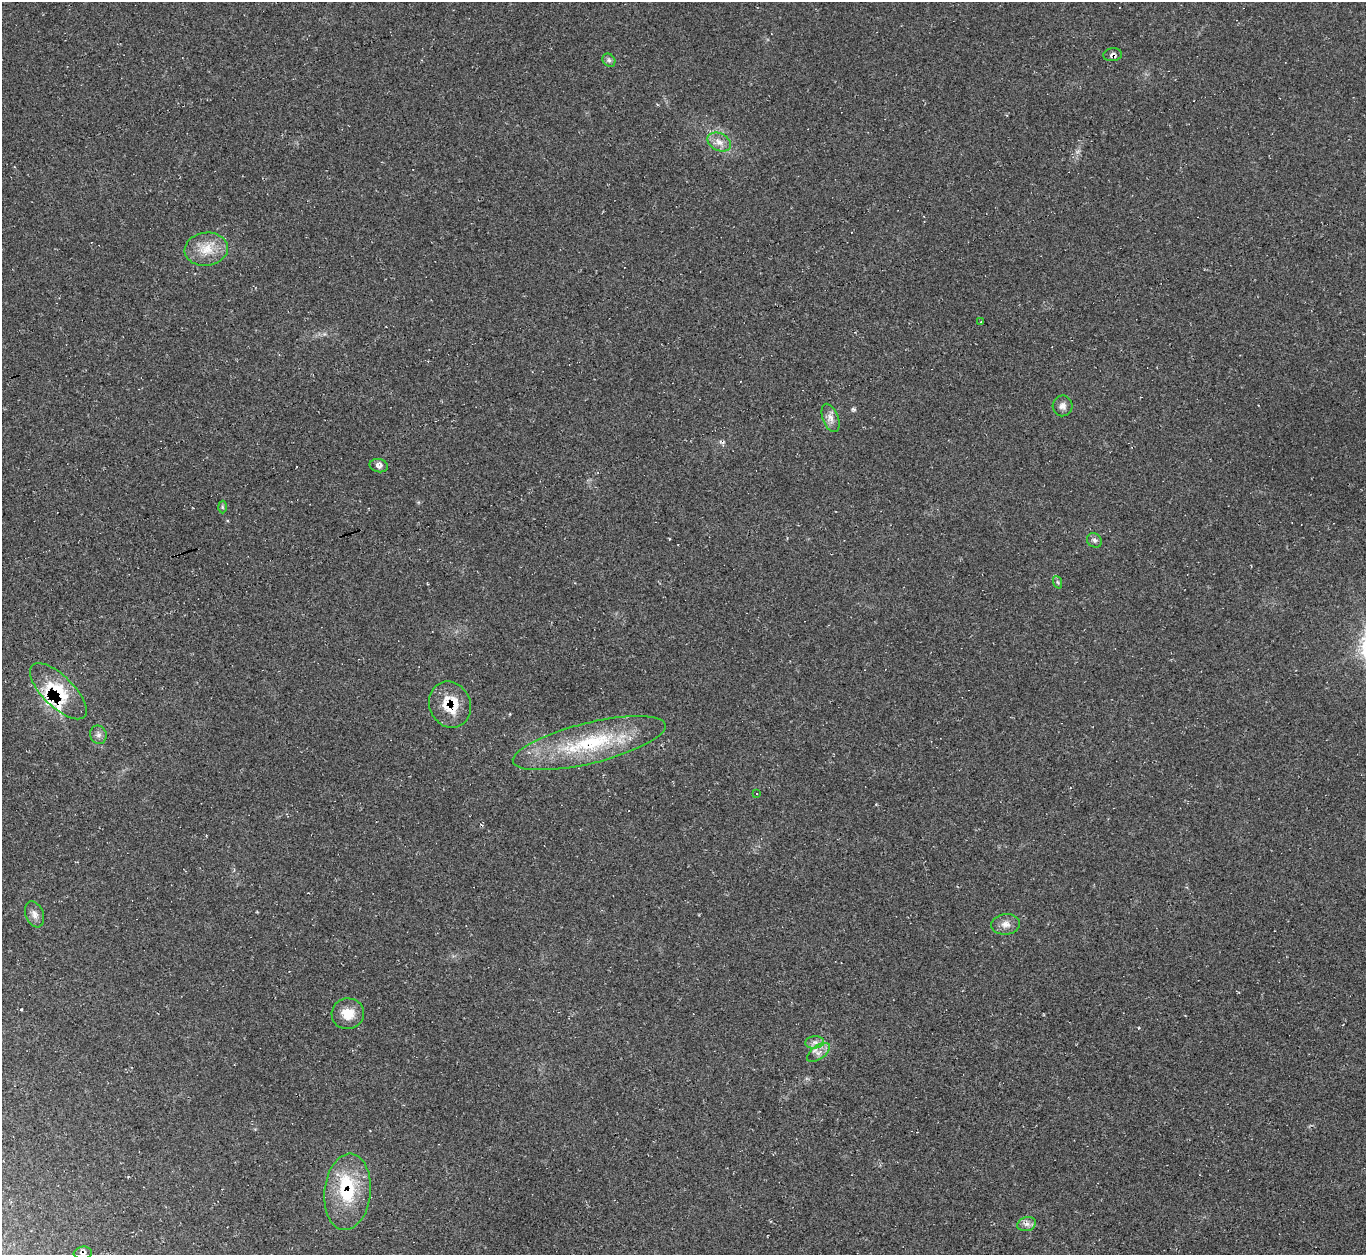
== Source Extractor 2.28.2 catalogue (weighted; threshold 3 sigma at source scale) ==
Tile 7 of 4 x 4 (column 3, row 2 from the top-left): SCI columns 2728-4091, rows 2782-4034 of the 5463 x 5446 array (HDU 1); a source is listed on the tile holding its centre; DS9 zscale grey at full resolution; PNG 1368 x 1257 px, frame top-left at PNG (2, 2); each listed source drawn as its Kron ellipse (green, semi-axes under 4 px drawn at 4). Shown black and unused: <1% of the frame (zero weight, under 2 of 3 exposures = <1% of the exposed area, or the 3 px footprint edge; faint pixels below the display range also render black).
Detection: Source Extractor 2.28.2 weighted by HDU 2 'WHT'; one run over the whole footprint, this tile lists its part. Background 0.0604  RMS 0.0071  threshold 0.0319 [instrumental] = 3 sigma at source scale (4.5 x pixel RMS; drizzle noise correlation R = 1.50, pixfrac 1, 0.05/0.05 arcsec/px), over >= 5 px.
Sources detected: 27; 3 inside a brighter listed object's ellipse — not listed separately; the other 24 listed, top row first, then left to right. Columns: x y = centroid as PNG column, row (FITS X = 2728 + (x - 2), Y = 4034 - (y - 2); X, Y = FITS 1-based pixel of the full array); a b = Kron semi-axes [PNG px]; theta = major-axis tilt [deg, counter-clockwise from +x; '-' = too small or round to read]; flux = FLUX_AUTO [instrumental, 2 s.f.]
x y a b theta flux
1113 55 9 6 7 2.1
609 60 7 5 -45 1.7
719 142 12 8 -27 5.7
206 249 22 16 8 14
981 322 3 2 - 0.38
1063 406 10 10 - 3.7
830 418 15 7 -69 4.5
379 466 9 6 -12 3.3
222 507 6 4 -88 1.1
1094 540 8 7 - 1.9
1057 582 6 4 -69 1.2
58 691 37 15 -45 30
450 705 23 20 -66 21
98 735 9 8 - 2.8
589 743 78 20 14 65
757 793 2 2 - 0.47
35 914 13 8 -68 4.2
1006 924 14 10 7 5.3
348 1014 16 15 - 12
815 1042 9 6 5 3
818 1052 13 7 36 4.2
347 1192 38 23 84 39
1027 1224 9 7 15 3.1
83 1253 9 6 6 2.2
Overlapping masked pixels (flux is a lower limit): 5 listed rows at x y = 1113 55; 58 691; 450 705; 347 1192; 83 1253
Isophote crosses this tile's border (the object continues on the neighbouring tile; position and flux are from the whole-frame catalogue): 1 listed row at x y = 83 1253